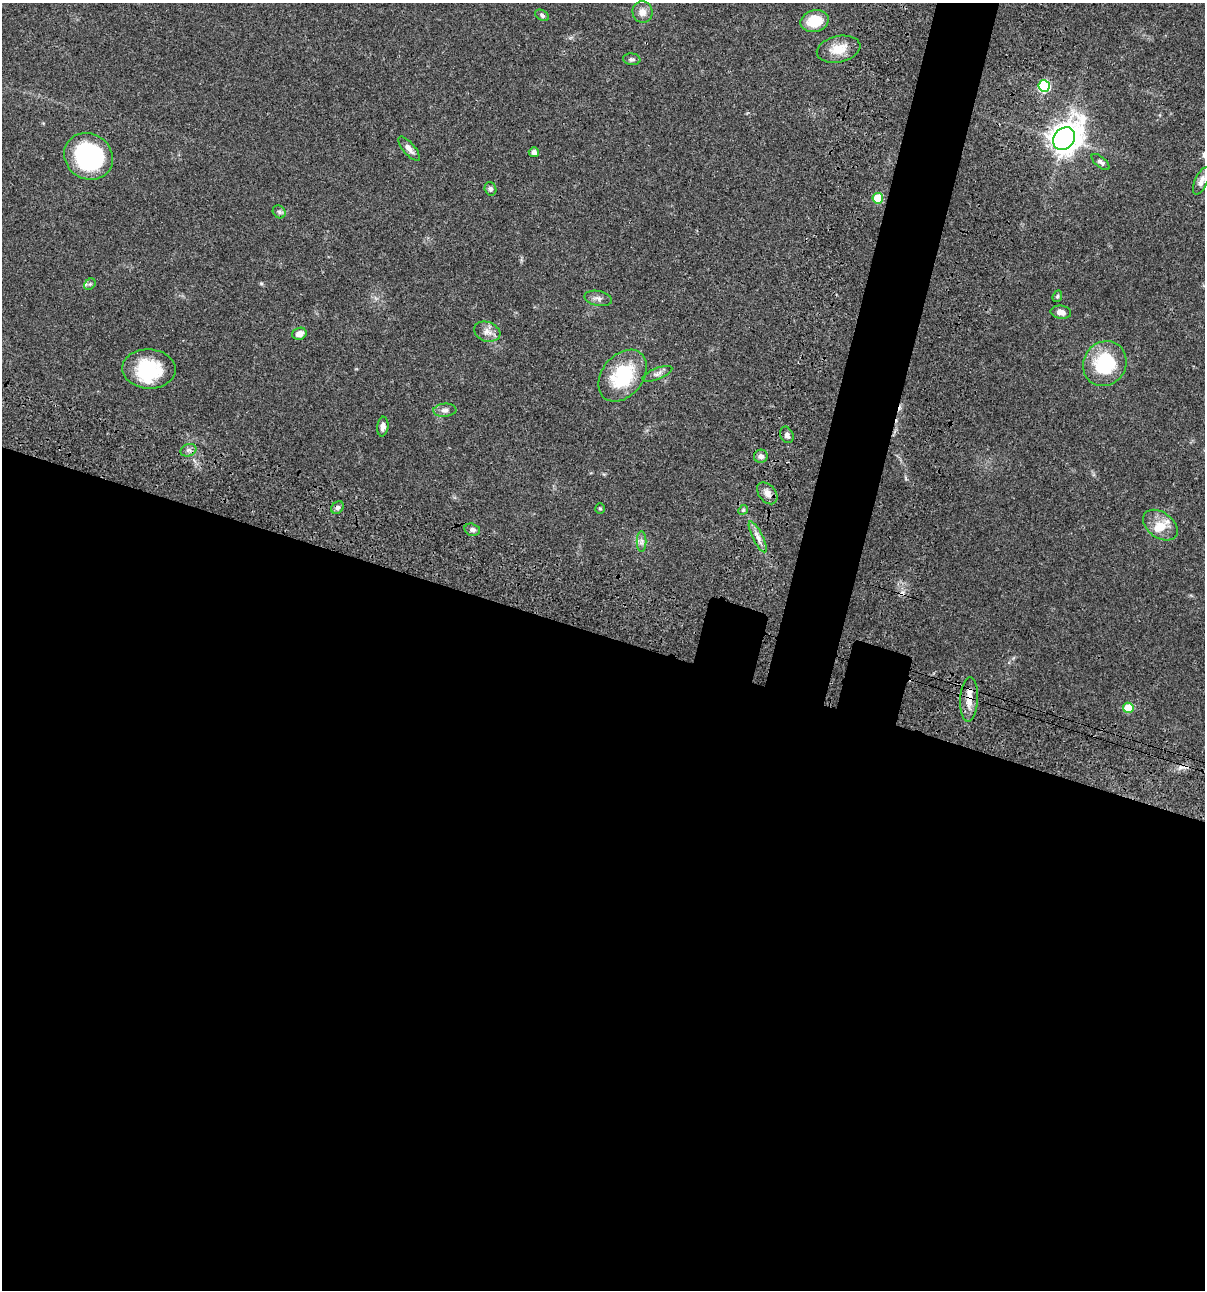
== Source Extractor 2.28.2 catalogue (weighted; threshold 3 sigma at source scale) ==
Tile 14 of 4 x 4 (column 2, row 4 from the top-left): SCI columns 1438-2640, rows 120-1407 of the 5405 x 5389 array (HDU 1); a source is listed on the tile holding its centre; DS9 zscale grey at full resolution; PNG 1207 x 1292 px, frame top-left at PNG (2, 3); each listed source drawn as its Kron ellipse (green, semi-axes under 4 px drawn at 4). Shown black and unused: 54% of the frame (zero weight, under 3 of 4 exposures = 9% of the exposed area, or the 3 px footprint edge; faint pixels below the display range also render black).
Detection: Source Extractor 2.28.2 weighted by HDU 2 'WHT'; one run over the whole footprint, this tile lists its part. Background 0.0456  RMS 0.0054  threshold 0.0245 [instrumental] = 3 sigma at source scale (4.5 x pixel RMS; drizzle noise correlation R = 1.50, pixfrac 1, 0.05/0.05 arcsec/px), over >= 5 px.
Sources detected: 47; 1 inside a brighter object's white glare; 3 cosmic-ray / hot-pixel residue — neither listed nor drawn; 3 inside a brighter listed object's ellipse — not listed separately; the other 40 listed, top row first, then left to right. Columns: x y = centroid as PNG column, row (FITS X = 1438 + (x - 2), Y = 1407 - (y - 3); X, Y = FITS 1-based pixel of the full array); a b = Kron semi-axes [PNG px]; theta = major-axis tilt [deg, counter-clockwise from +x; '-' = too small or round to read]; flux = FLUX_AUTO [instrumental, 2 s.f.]
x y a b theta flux
642 12 11 10 - 3.8
542 15 7 5 -32 1.1
815 21 14 11 14 14
839 49 22 13 12 8.8
632 59 9 6 -7 1.3
1044 86 6 6 - 44
1064 139 12 10 49 670
409 149 15 6 -50 2.6
534 152 5 5 - 2.4
89 156 25 22 -35 63
1101 162 11 5 -40 1.6
1201 181 15 6 65 3.3
490 189 7 5 -73 1.2
878 198 5 5 - 19
279 212 7 5 -46 1.2
90 284 6 5 - 0.98
1057 296 6 4 69 0.76
598 298 14 7 -11 2.3
1061 312 10 6 -7 3
487 332 13 9 -19 3.7
299 334 7 6 - 3.9
1105 364 23 21 55 31
149 369 27 19 -3 26
657 374 16 5 22 2.3
623 376 29 20 51 30
445 410 11 6 4 2.1
383 427 10 5 83 2.7
787 435 8 6 -64 1.9
188 450 8 6 20 1.8
761 456 7 6 - 1.9
767 493 12 8 -51 3.2
337 508 7 5 45 1.3
600 509 5 4 - 0.63
743 510 5 4 - 0.72
1160 525 19 12 -36 7.6
472 530 8 6 -13 1.6
758 537 17 5 -63 3.2
642 541 10 5 90 1.7
969 699 22 9 87 6.1
1128 708 5 5 - 12
Overlapping masked pixels (flux is a lower limit): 1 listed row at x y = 969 699